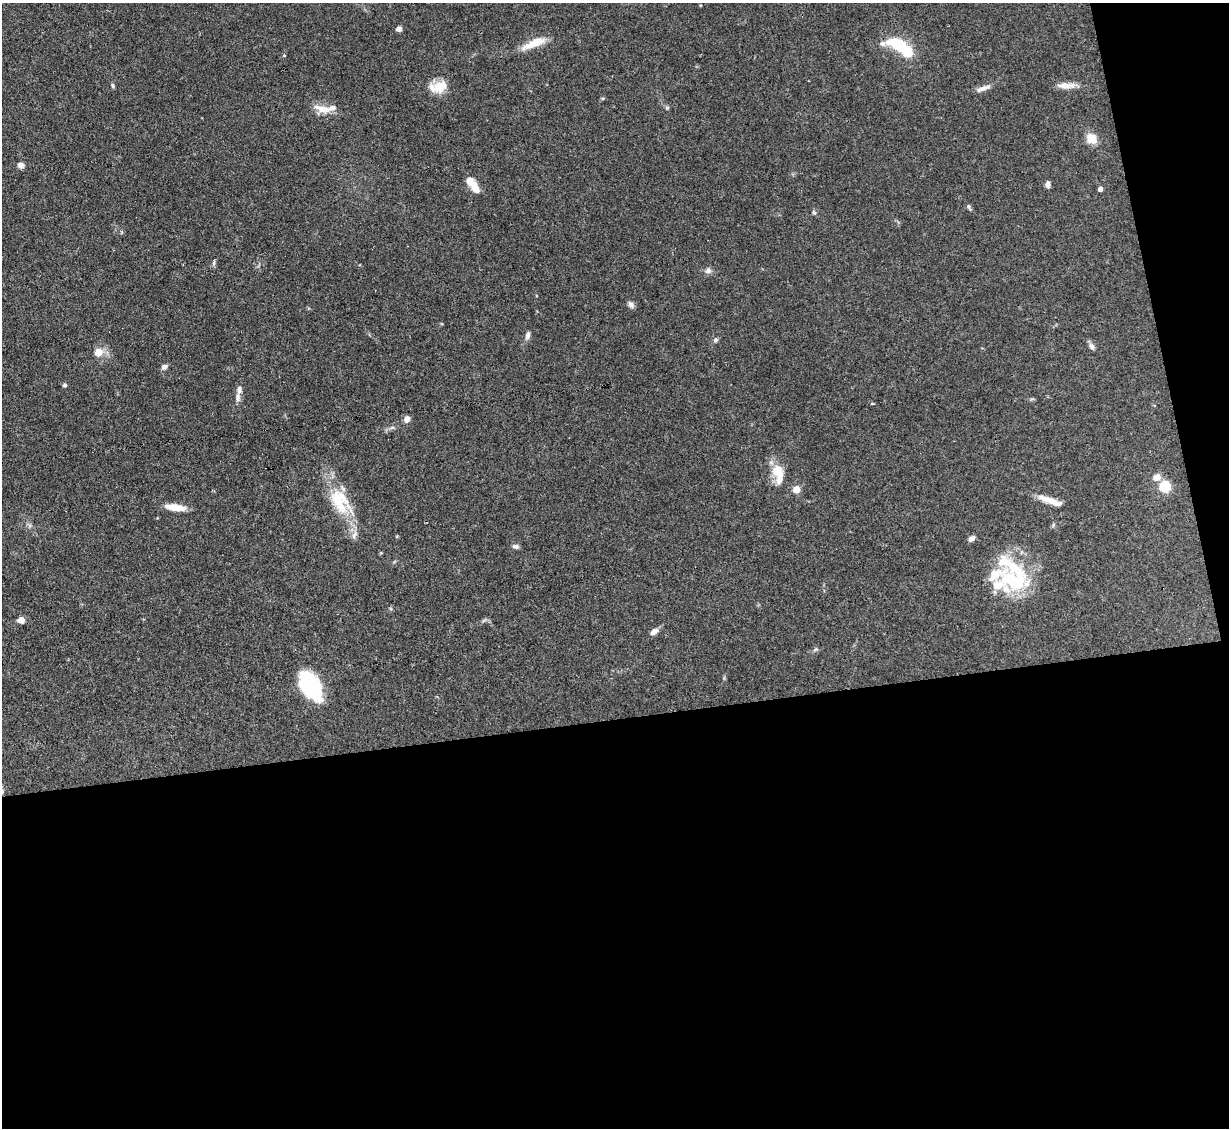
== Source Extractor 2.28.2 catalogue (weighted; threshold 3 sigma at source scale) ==
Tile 16 of 4 x 4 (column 4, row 4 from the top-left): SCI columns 3682-4908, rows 250-1375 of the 4908 x 4884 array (HDU 1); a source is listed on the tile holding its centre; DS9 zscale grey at full resolution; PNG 1231 x 1130 px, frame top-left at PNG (2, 3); no overlay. Shown black and unused: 40% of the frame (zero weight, under 3 of 4 exposures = <1% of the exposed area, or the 3 px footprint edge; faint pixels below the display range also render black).
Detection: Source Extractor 2.28.2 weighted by HDU 2 'WHT'; one run over the whole footprint, this tile lists its part. Background 0.11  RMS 0.004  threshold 0.0182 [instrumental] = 3 sigma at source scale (4.5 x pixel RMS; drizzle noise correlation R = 1.50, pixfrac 1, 0.05/0.05 arcsec/px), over >= 5 px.
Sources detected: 50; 8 inside a brighter listed object's ellipse — not listed separately; the other 42 listed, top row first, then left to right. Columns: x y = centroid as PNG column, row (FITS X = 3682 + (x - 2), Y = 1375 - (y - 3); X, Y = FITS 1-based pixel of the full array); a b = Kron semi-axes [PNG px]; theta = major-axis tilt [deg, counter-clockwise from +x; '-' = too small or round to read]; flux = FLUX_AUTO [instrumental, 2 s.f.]
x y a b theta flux
399 29 6 5 - 1.5
534 43 33 9 24 7.4
901 47 31 12 -33 18
284 56 4 3 - 0.29
113 85 7 4 -81 0.58
1065 85 22 8 -3 3.7
439 86 13 10 24 9
983 88 20 6 17 2.4
322 109 22 9 -15 5.6
1091 139 14 11 -47 4.6
21 165 7 6 - 1.9
1048 184 7 5 -86 1.5
473 185 20 8 -55 6.4
1100 189 4 4 - 2.4
968 206 8 3 -71 0.64
814 213 6 4 -44 0.64
214 263 7 4 72 0.73
708 271 8 7 - 1.5
631 305 9 6 -52 1.5
528 335 10 6 76 1.5
715 340 7 5 33 0.87
1092 346 9 6 -53 1.5
98 352 5 5 - 10
164 367 8 6 37 1.2
65 385 5 4 - 1
238 397 14 7 86 2.1
872 403 4 3 - 0.52
407 419 6 5 - 2.6
778 474 26 12 -77 9.5
1157 477 6 5 - 5.4
1165 487 6 5 - 37
796 490 5 5 - 8.5
340 501 40 24 -56 19
1051 501 32 7 -20 5.2
175 507 22 6 -7 6.6
972 539 8 5 42 1.7
516 546 9 5 -15 1.2
1013 580 37 23 -21 27
21 620 5 5 - 7.5
654 632 8 6 42 2.4
815 649 9 3 21 0.67
310 685 25 14 -58 46